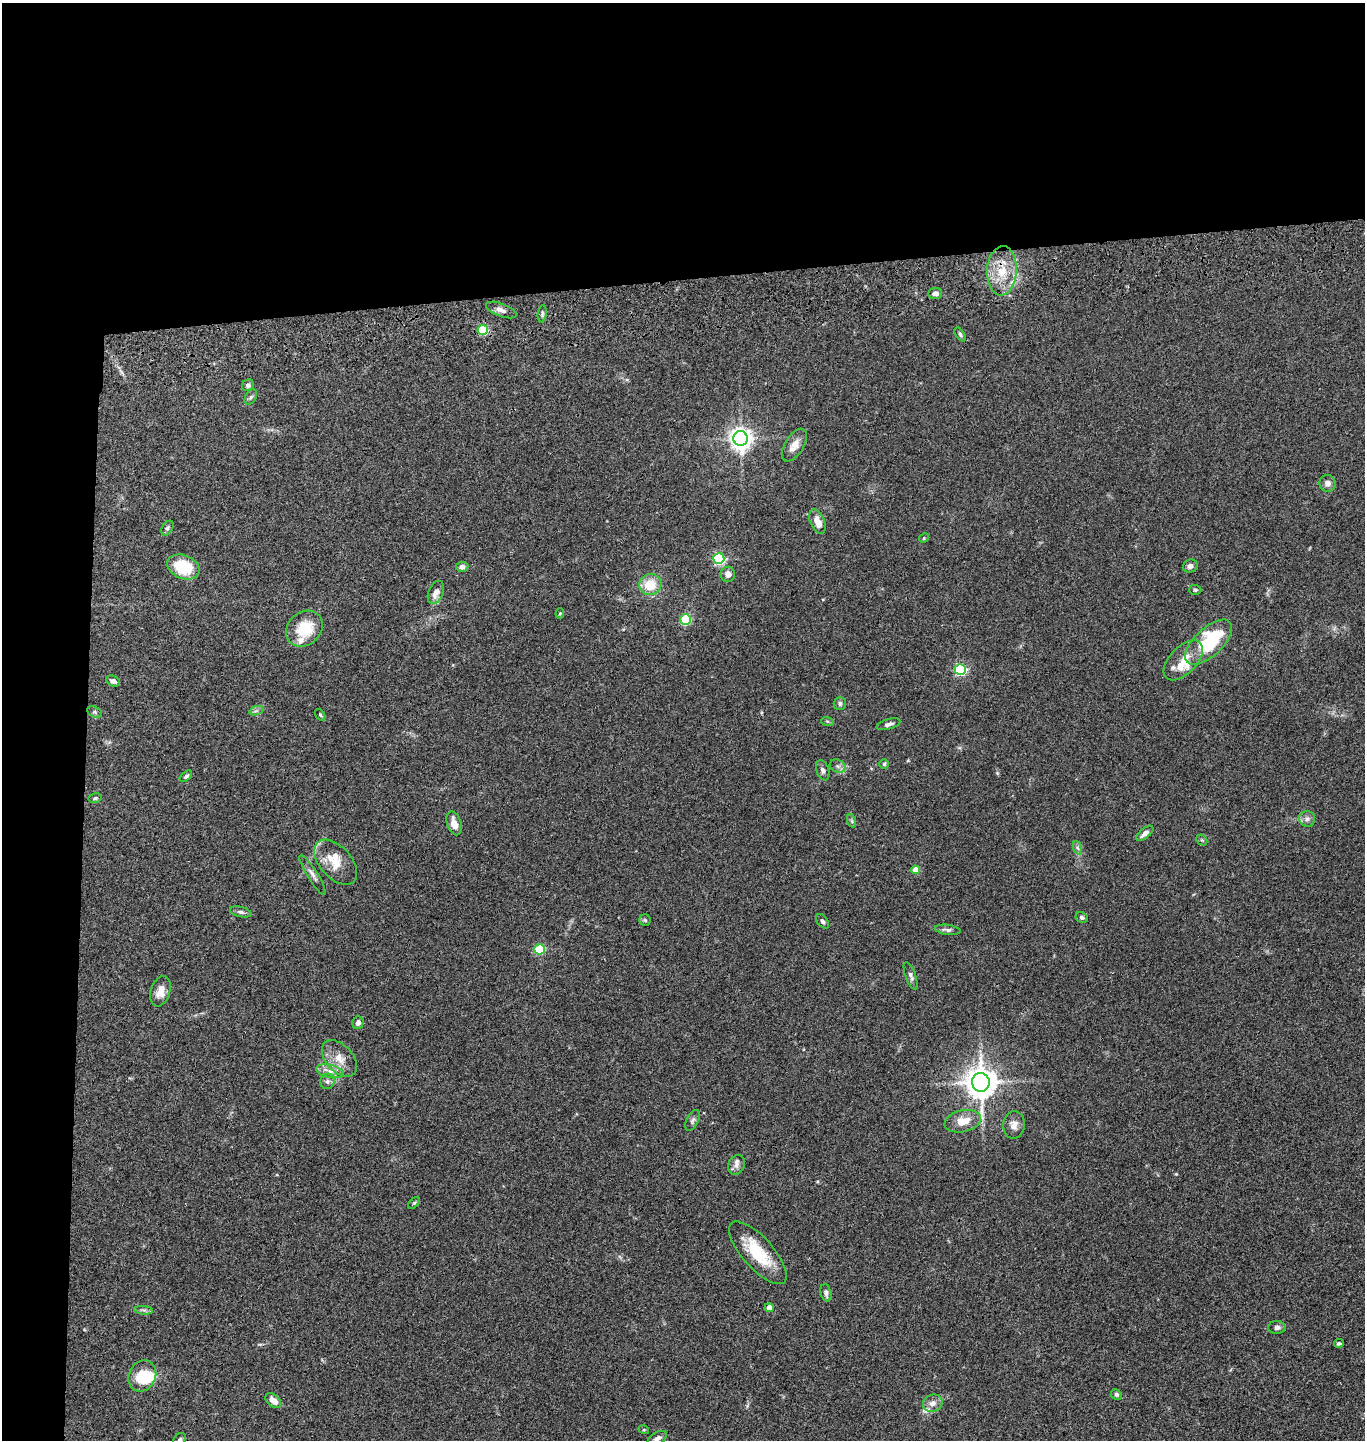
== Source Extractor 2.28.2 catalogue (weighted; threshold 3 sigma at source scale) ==
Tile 1 of 3 x 3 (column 1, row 1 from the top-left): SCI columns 144-1506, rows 2994-4431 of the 4367 x 4546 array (HDU 1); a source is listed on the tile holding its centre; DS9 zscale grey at full resolution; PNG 1367 x 1442 px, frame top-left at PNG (2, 3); each listed source drawn as its Kron ellipse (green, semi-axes under 4 px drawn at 4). Shown black and unused: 24% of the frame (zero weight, under 3 of 4 exposures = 6% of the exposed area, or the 3 px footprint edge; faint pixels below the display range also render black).
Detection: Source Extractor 2.28.2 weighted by HDU 2 'WHT'; one run over the whole footprint, this tile lists its part. Background 0.0845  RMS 0.0061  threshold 0.0274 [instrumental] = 3 sigma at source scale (4.5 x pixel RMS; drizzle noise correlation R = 1.50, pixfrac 1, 0.05/0.05 arcsec/px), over >= 5 px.
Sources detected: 86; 1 inside a brighter object's white glare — neither listed nor drawn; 5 inside a brighter listed object's ellipse — not listed separately; the other 80 listed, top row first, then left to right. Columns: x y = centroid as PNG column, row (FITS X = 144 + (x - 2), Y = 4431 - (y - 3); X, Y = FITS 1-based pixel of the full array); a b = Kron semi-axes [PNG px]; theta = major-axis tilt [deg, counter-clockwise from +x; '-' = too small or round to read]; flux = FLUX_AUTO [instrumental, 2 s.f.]
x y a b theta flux
1002 271 25 15 87 17
935 293 7 5 7 2.9
501 310 16 6 -20 3.3
542 314 9 4 83 1.3
483 330 5 5 - 39
960 334 8 4 -53 1.1
248 385 6 5 - 1.8
251 397 8 5 60 1.3
740 438 7 7 - 440
794 445 18 9 59 6.4
1328 483 8 8 - 3
817 521 13 7 -67 6.5
167 528 8 5 58 1.2
924 538 5 4 - 0.63
719 558 5 5 - 73
1190 566 7 6 - 2.5
183 567 17 11 -22 26
462 567 6 5 - 2.2
728 574 7 7 - 3.3
650 584 11 10 - 14
1195 590 6 5 - 0.95
436 592 12 7 68 4.7
560 613 5 4 - 0.8
685 619 5 5 - 38
304 629 20 16 40 20
1209 642 29 14 43 48
1183 660 24 13 46 12
960 669 5 5 - 68
113 681 7 5 -24 2.5
840 703 6 6 - 1.4
256 711 7 4 19 1.2
95 712 8 5 -26 1.2
320 715 6 4 -52 0.83
827 721 6 4 -18 0.78
889 724 12 5 15 2
884 764 5 4 - 0.81
838 766 8 6 -21 1.8
823 770 10 6 -69 1.9
186 776 7 4 41 1.3
95 798 6 4 11 0.98
1307 819 8 8 - 2.3
852 821 7 4 -71 1
454 823 12 7 -72 5.3
1145 833 10 5 40 3
1202 840 6 4 -43 0.81
1078 848 7 4 -70 1.2
336 862 27 15 -48 13
916 870 4 4 - 9
313 875 23 5 -58 3.1
241 912 11 5 -13 1.6
1082 917 6 5 - 1.4
645 920 6 5 - 1
823 921 8 5 -53 1.6
947 930 13 5 -7 2
540 949 5 5 - 37
911 976 14 5 -70 2
160 991 16 9 72 6.3
358 1023 6 5 - 2.4
339 1058 21 13 -47 8.8
330 1071 14 6 -13 4.2
327 1081 8 7 - 1.7
981 1082 9 9 - 1000
693 1120 11 6 63 1.7
963 1121 18 11 13 9.3
1014 1125 14 11 85 4.2
736 1165 10 8 68 2.9
414 1203 7 4 44 0.82
758 1253 39 15 -48 25
826 1293 9 5 -78 1.8
769 1308 4 4 - 5.8
144 1310 9 3 -5 1.4
1277 1327 8 6 -1 2.4
1339 1343 5 4 - 0.96
142 1376 16 13 63 21
1116 1394 5 5 - 1.4
273 1400 9 6 -43 5.1
933 1403 10 8 23 3.7
644 1430 5 3 - 0.59
657 1438 11 6 32 2.5
180 1439 7 5 42 1.2
Overlapping masked pixels (flux is a lower limit): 1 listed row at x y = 1002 271
Isophote crosses this tile's border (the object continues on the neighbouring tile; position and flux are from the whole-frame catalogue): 2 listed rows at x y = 657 1438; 180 1439